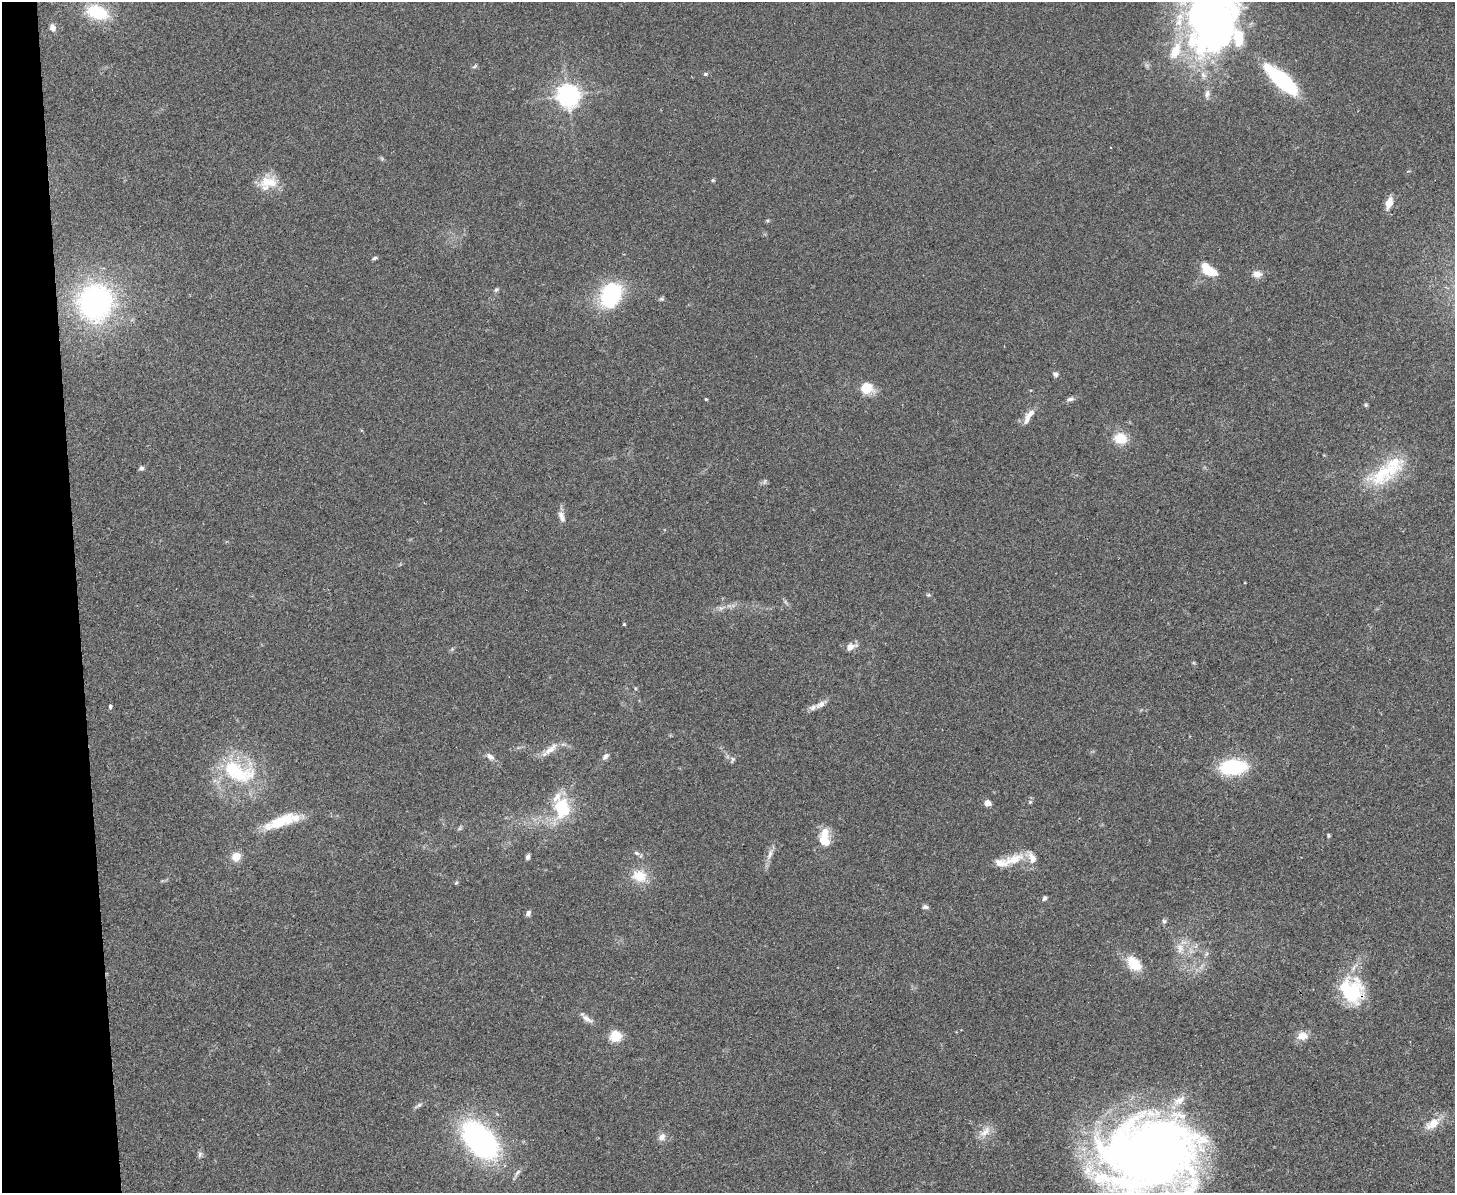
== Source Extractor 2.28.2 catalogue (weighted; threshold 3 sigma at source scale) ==
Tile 4 of 3 x 4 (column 1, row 2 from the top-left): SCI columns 259-1711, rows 2440-3630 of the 4766 x 4878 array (HDU 1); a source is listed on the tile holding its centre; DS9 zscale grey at full resolution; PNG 1457 x 1195 px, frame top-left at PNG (2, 2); no overlay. Shown black and unused: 5% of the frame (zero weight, under 2 of 3 exposures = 3% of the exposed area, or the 3 px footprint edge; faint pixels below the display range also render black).
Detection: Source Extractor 2.28.2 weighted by HDU 2 'WHT'; one run over the whole footprint, this tile lists its part. Background 0.0672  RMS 0.0079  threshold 0.0354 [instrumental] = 3 sigma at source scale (4.5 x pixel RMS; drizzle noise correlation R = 1.50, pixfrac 1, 0.05/0.05 arcsec/px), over >= 5 px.
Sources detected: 90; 1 too faint to see at this stretch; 1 inside a brighter object's white glare — not listed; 9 inside a brighter listed object's ellipse — not listed separately; the other 79 listed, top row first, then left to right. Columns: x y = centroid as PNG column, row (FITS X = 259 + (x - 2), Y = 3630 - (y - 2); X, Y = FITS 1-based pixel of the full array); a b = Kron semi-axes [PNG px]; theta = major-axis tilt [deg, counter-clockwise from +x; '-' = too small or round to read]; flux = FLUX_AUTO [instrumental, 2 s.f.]
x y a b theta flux
97 12 28 17 -17 35
1211 12 77 43 -90 560
52 28 9 7 -68 4.2
475 66 8 4 28 1.3
705 74 6 4 13 1.3
1282 80 32 10 -42 100
1207 94 13 7 83 4
568 96 8 7 - 650
1110 147 2 2 - 0.64
382 159 6 5 - 1.2
713 180 5 4 - 0.98
268 182 25 18 23 18
1389 203 14 7 73 9.4
767 220 5 3 - 0.96
375 258 6 4 15 1.6
1209 270 19 9 -37 21
1257 274 13 10 -3 6.1
496 290 7 5 38 1.5
611 295 20 14 65 110
661 299 7 5 29 1.4
95 302 34 32 72 180
1055 374 7 6 - 2.4
867 388 17 14 -20 13
706 399 3 3 - 1.6
1070 399 11 6 17 2.7
1366 405 6 5 - 1.2
1030 414 19 9 43 7.3
1120 438 18 15 -15 15
141 468 6 5 - 2.5
1386 471 60 23 36 51
765 481 9 5 72 1.8
562 517 16 7 -70 5
928 595 6 5 - 1.2
721 608 14 6 13 4.3
624 624 4 4 - 0.74
851 646 15 8 20 5.4
635 688 5 4 - 0.87
820 704 17 7 29 5.6
110 706 4 3 - 3.5
550 750 28 8 38 9.3
605 756 11 6 46 3.1
490 757 10 6 -35 4
732 760 9 6 64 1.8
1233 767 23 13 3 70
238 771 49 28 -20 67
1030 802 6 5 - 1.3
987 803 5 4 - 11
562 808 24 18 -86 44
283 820 46 12 21 28
460 828 8 5 50 1.4
824 833 16 12 72 11
1328 835 4 3 - 1.2
636 853 8 5 -27 1.9
770 854 19 7 70 5.8
236 857 9 8 - 10
528 857 6 4 73 2.3
1014 859 31 13 21 18
639 876 20 16 -15 17
456 883 5 4 - 0.98
1045 898 7 5 46 1.8
925 907 8 6 -3 2.1
528 913 8 6 67 2.5
1164 921 6 5 - 1.7
1196 946 7 4 71 1.9
1180 948 18 11 -85 10
1206 954 7 4 70 1.5
1134 964 17 11 -46 21
1352 991 31 26 -57 53
587 1018 18 7 -31 5.2
615 1036 6 5 - 80
1302 1036 13 11 -2 8.1
418 1105 14 5 31 2.4
1433 1123 23 12 36 13
985 1132 20 11 40 8.6
662 1137 12 9 60 4.6
480 1140 34 20 -48 220
200 1154 10 6 83 2.2
1147 1154 96 75 7 780
517 1174 19 4 59 2.8
Overlapping masked pixels (flux is a lower limit): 1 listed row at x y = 1352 991
Isophote crosses this tile's border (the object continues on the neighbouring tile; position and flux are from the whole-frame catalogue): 2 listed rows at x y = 1211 12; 1147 1154